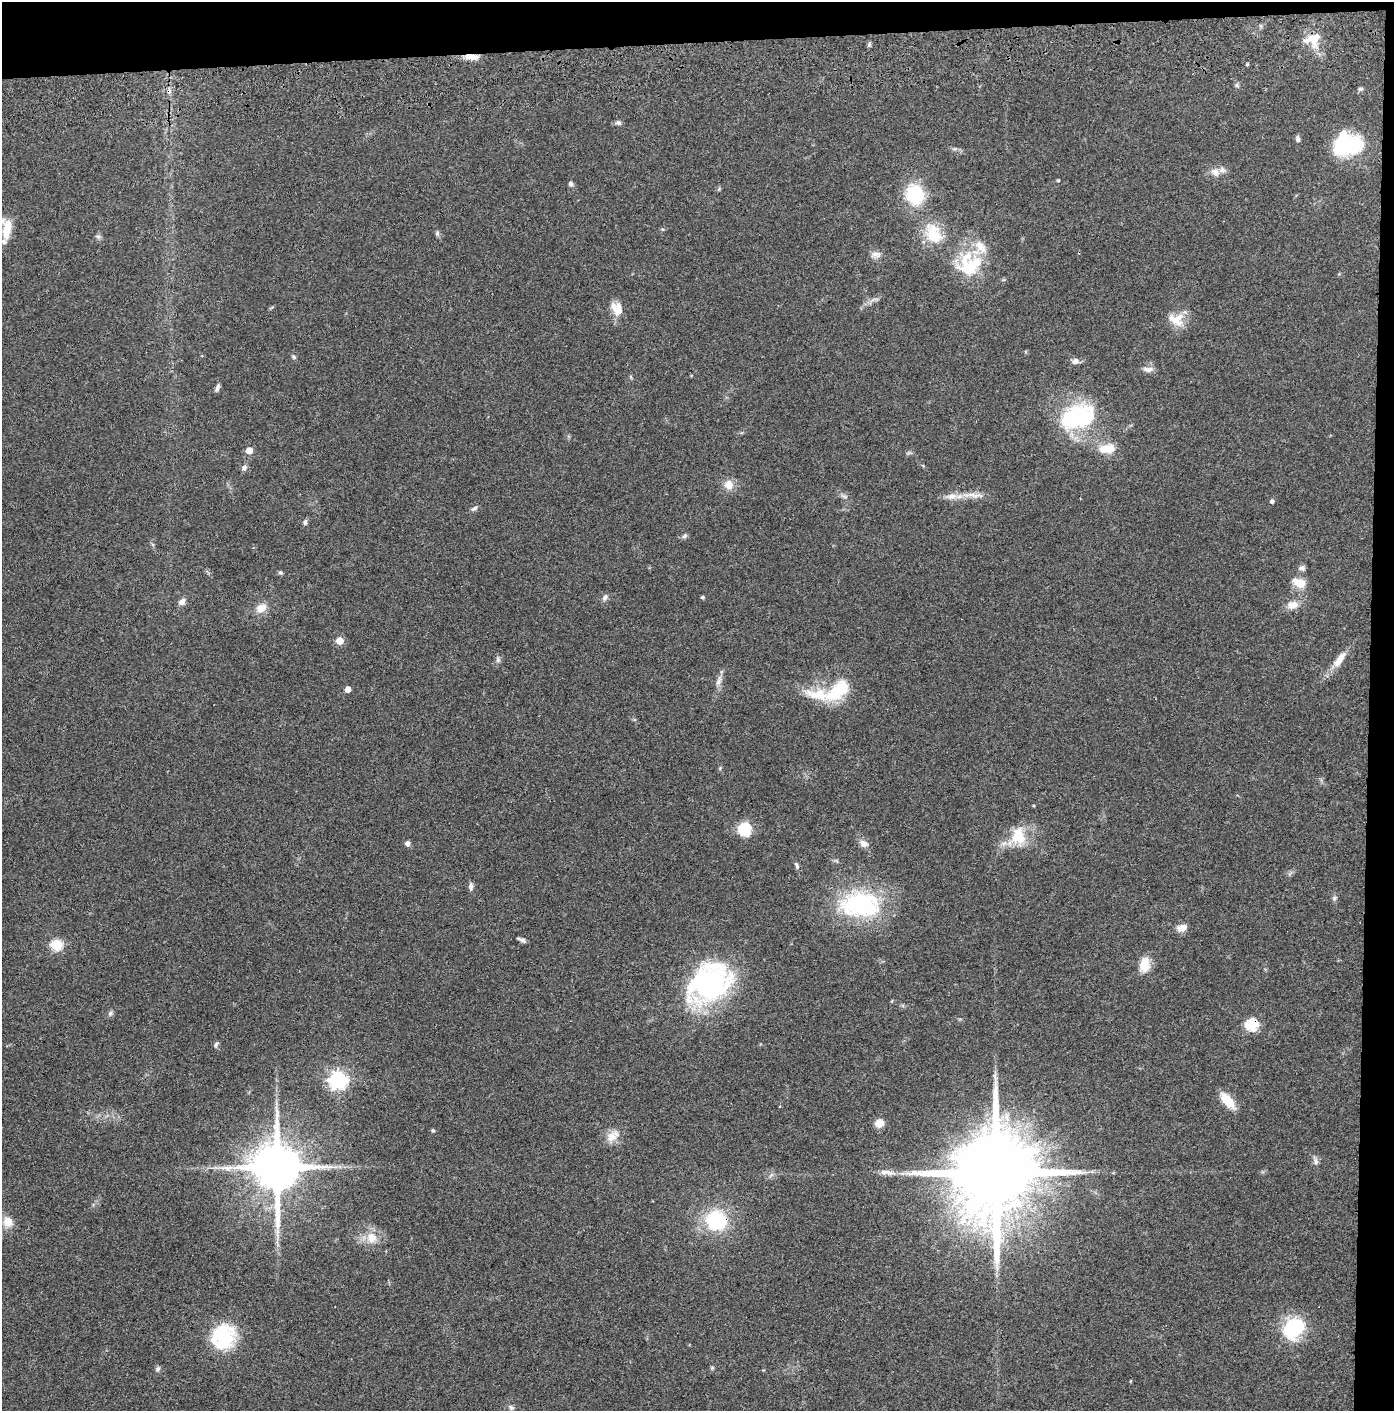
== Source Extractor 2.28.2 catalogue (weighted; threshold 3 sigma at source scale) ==
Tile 3 of 3 x 3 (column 3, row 1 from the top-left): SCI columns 2836-4227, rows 2934-4342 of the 4276 x 4457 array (HDU 1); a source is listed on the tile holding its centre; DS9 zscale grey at full resolution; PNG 1396 x 1413 px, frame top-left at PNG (2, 2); no overlay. Shown black and unused: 5% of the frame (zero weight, under 3 of 4 exposures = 6% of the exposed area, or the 3 px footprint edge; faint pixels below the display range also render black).
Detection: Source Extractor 2.28.2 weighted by HDU 2 'WHT'; one run over the whole footprint, this tile lists its part. Background 0.064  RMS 0.0059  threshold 0.0266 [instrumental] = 3 sigma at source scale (4.5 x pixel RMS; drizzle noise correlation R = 1.50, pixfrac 1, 0.05/0.05 arcsec/px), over >= 5 px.
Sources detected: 96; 1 cosmic-ray / hot-pixel residue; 1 long thin detection or spike segment (spike, bleed or trail) — not listed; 9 inside a brighter listed object's ellipse — not listed separately; the other 85 listed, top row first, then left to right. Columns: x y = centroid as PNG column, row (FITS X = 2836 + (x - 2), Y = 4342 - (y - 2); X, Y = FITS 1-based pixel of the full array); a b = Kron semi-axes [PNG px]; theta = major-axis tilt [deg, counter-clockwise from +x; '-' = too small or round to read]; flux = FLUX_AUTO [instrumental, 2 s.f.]
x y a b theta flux
1314 38 22 20 66 12
869 45 7 4 64 1.1
472 57 20 7 -2 5.4
1247 64 4 3 - 0.62
1237 85 7 5 -60 1.1
1360 89 7 5 14 0.99
618 123 8 6 -20 1.5
1298 139 7 5 -82 1.8
1347 145 30 22 -2 45
1215 172 12 11 - 4.2
1058 180 4 3 - 0.54
570 184 6 5 - 1.5
915 194 16 14 -62 37
7 230 21 10 -83 10
437 233 7 5 49 1
933 234 29 20 -60 19
98 236 7 4 0 1.1
876 255 13 8 -13 3.1
970 267 31 19 28 27
874 299 14 2 17 1.5
618 311 19 12 -25 5.9
1177 319 22 16 67 9.6
294 357 6 4 -38 0.91
1075 361 9 8 - 2.3
1148 369 14 7 -3 2.9
217 387 10 5 67 1.7
1079 416 34 23 14 67
1107 448 20 11 6 10
249 450 5 4 - 8.9
244 468 8 7 - 1.8
729 485 11 11 - 5.9
974 495 36 6 -3 6.7
1272 501 4 4 - 1.6
474 508 9 5 31 1.4
305 522 7 5 83 1.4
684 536 8 5 42 1.3
1302 568 8 7 - 1.9
280 572 5 5 - 1.1
1299 583 15 10 -26 8.5
702 597 4 4 - 0.97
605 598 9 6 66 2
182 602 9 7 45 2.8
1292 605 15 10 8 5.4
261 608 13 10 28 6
340 641 5 5 - 11
1339 659 26 9 55 7.5
498 660 8 5 82 1.4
718 681 16 6 67 3.2
348 689 4 4 - 5.4
838 691 36 17 40 25
720 768 5 4 - 0.68
744 829 16 15 - 12
1018 836 26 20 72 18
407 843 5 5 - 2.4
863 843 11 9 -40 3.5
797 865 10 5 -67 1.5
471 886 10 6 90 1.8
1334 898 6 5 - 1.1
860 904 50 31 -1 67
1182 928 11 8 12 4.8
523 940 9 6 -21 1.5
56 945 6 5 - 46
1145 965 20 13 84 8.6
709 983 52 38 36 100
110 1013 7 6 - 1.4
1251 1025 6 6 - 66
216 1044 8 5 70 1.2
995 1077 13 5 -77 2.3
338 1080 7 7 - 230
1227 1100 16 8 -50 14
879 1123 11 9 17 4.9
433 1130 5 5 - 0.83
611 1137 16 12 34 6.5
1315 1162 10 6 89 2
277 1167 14 13 - 3300
996 1172 25 19 86 12000
716 1220 20 18 -11 40
8 1222 16 13 -59 6.2
277 1232 12 6 87 3.4
372 1238 14 13 - 8.4
1293 1328 22 17 47 43
224 1337 26 22 62 39
712 1368 5 5 - 0.78
158 1369 8 5 42 1.2
511 1408 8 6 -49 1.4
Overlapping masked pixels (flux is a lower limit): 3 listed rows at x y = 472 57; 1251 1025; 716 1220